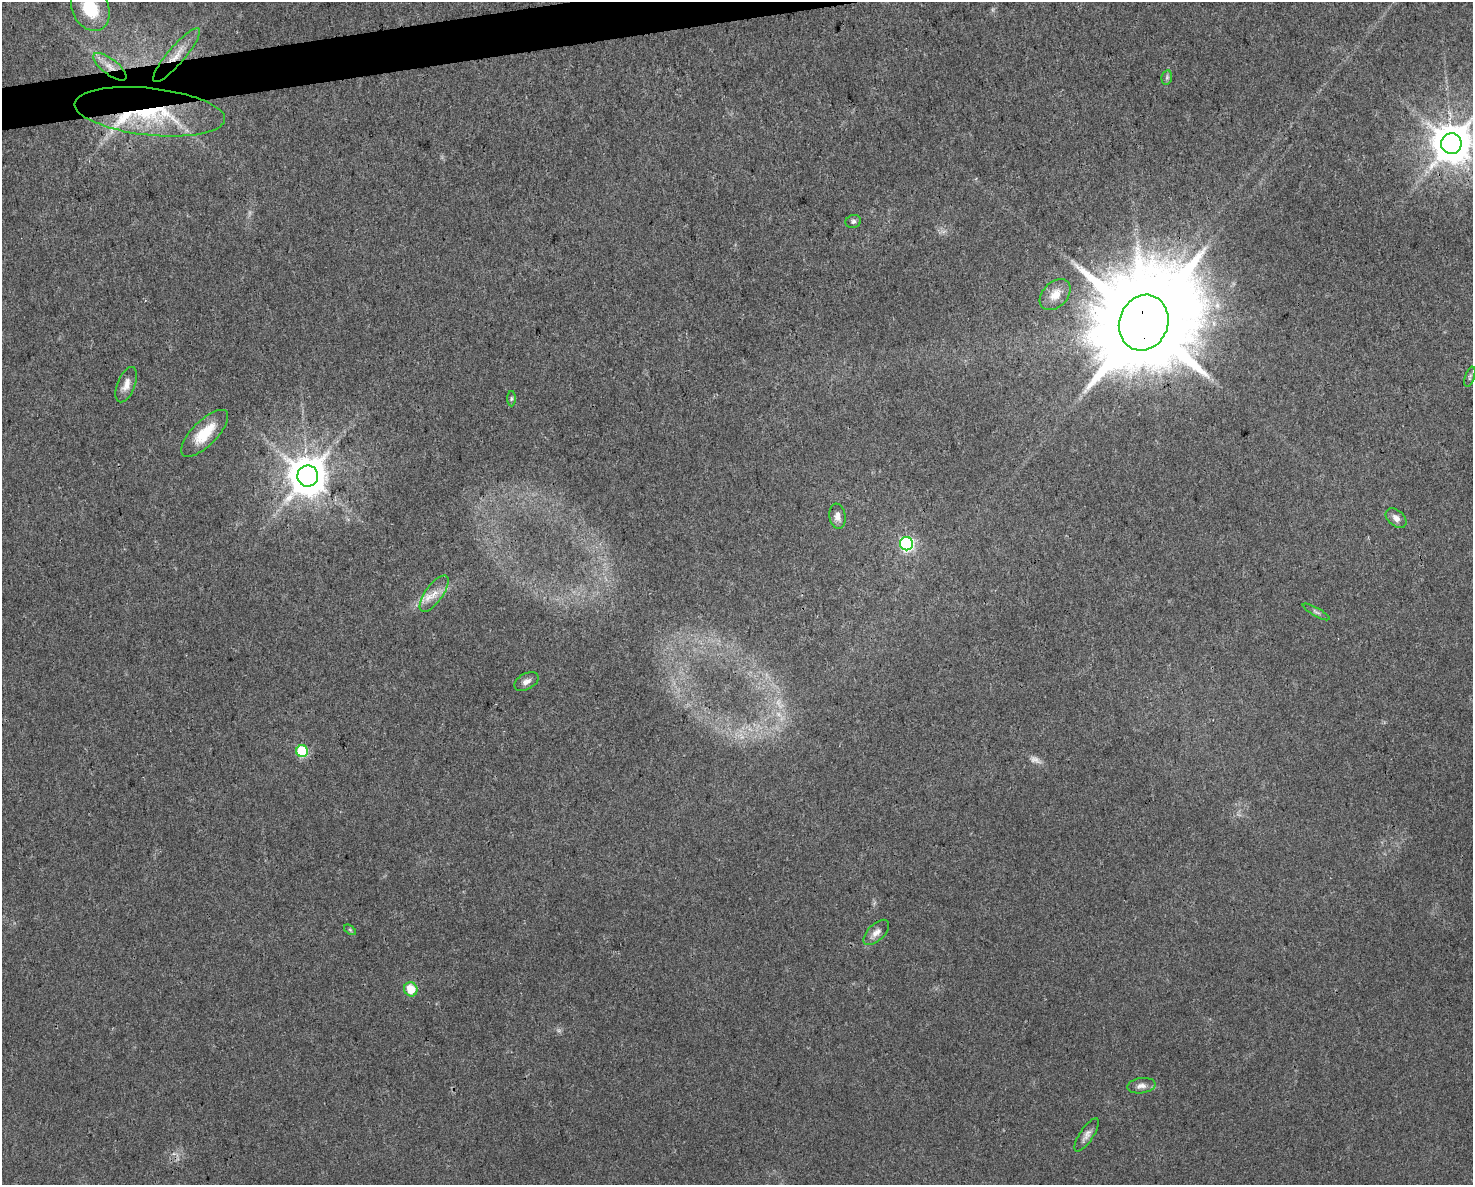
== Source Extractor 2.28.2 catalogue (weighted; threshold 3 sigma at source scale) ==
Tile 8 of 3 x 4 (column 2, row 3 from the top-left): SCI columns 1536-3006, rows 1184-2366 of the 4497 x 4732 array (HDU 1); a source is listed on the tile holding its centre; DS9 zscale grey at full resolution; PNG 1475 x 1187 px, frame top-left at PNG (2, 2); each listed source drawn as its Kron ellipse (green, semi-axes under 4 px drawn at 4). Shown black and unused: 2% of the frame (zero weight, under 3 of 4 exposures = <1% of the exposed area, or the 3 px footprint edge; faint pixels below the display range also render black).
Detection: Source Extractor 2.28.2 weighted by HDU 2 'WHT'; one run over the whole footprint, this tile lists its part. Background 0.0311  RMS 0.0039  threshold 0.0175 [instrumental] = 3 sigma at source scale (4.5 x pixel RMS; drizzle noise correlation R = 1.50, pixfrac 1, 0.0396/0.0396 arcsec/px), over >= 5 px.
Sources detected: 30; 2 too faint to see at this stretch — neither listed nor drawn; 2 inside a brighter listed object's ellipse — not listed separately; the other 26 listed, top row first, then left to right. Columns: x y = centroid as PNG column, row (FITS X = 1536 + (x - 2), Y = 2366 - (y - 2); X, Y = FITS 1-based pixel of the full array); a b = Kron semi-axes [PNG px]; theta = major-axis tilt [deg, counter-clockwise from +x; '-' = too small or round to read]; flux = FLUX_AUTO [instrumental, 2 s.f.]
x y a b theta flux
90 8 24 18 -64 17
176 55 34 8 49 6.9
110 67 20 7 -38 4.7
1167 77 7 5 78 0.89
150 112 75 23 -6 44
1451 144 10 10 - 1300
853 221 8 6 18 1.1
1055 295 18 12 45 5
1144 323 28 24 69 11000
1470 377 11 4 73 0.86
126 385 19 9 68 3.5
511 399 7 4 89 0.61
205 433 31 12 45 11
308 476 10 10 - 1300
837 516 13 8 -82 2.5
1396 518 12 7 -41 2.4
906 544 7 6 - 82
434 594 21 8 54 4.8
1316 612 15 3 -29 0.99
526 681 13 8 29 2.1
302 751 6 5 - 31
350 930 7 3 -37 0.51
876 932 16 8 45 2.7
411 989 7 6 - 7.8
1141 1086 14 7 8 2.4
1087 1135 19 6 56 2.3
Overlapping masked pixels (flux is a lower limit): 4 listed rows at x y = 176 55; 110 67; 150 112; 1144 323
Isophote crosses this tile's border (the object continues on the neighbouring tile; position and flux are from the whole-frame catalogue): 2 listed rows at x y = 90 8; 1451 144